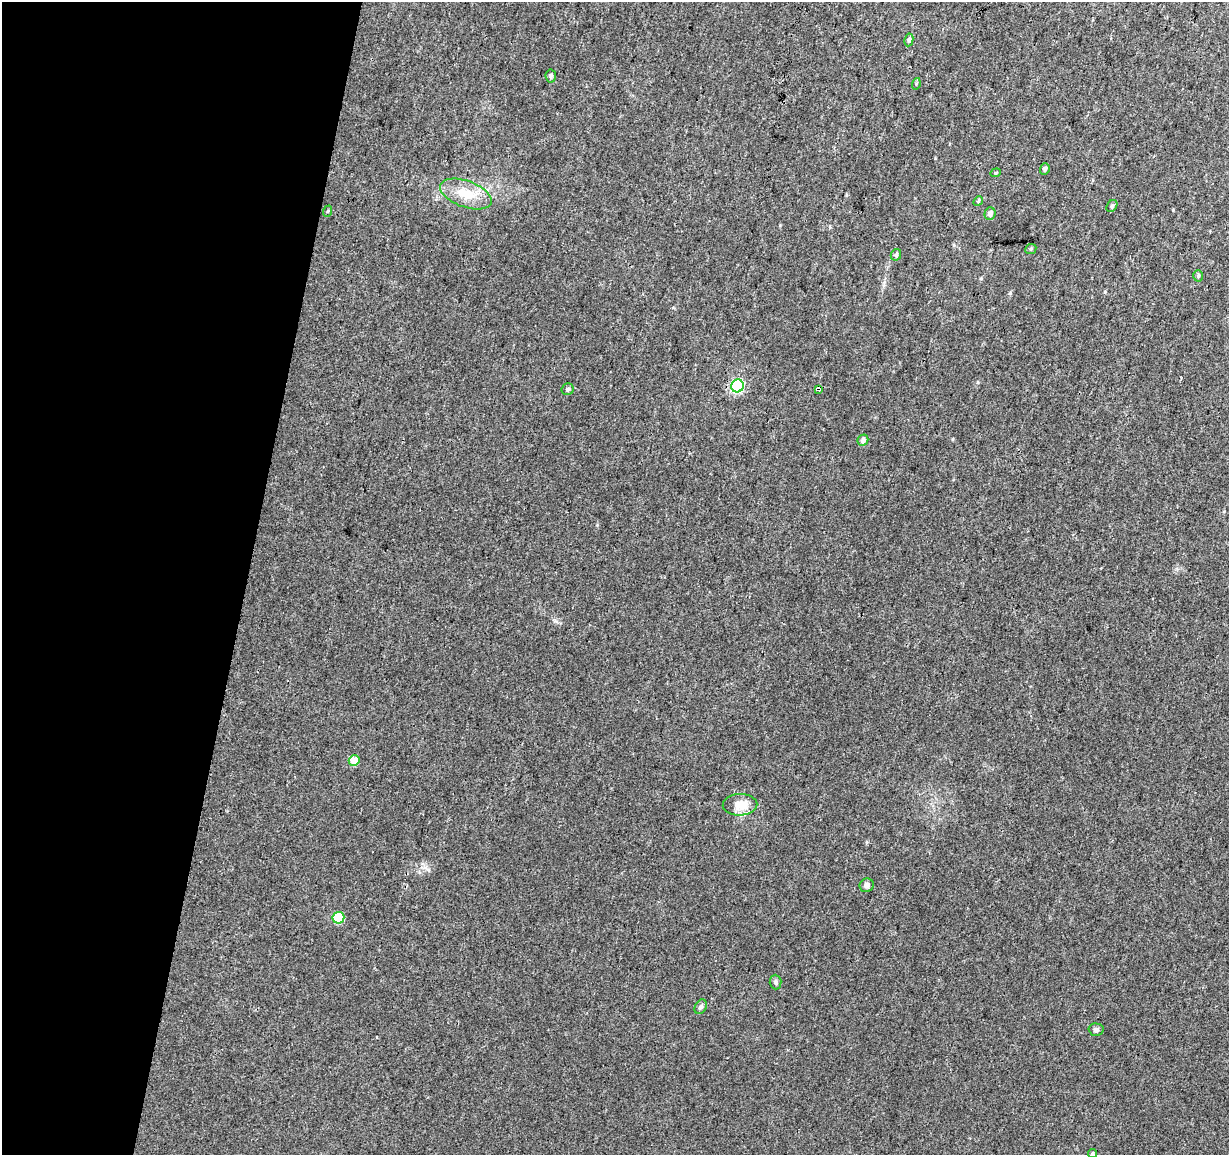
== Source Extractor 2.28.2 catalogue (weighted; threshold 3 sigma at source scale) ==
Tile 9 of 4 x 4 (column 1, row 3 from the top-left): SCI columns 10-1236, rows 1438-2590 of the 4918 x 5121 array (HDU 1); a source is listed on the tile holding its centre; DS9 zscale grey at full resolution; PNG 1231 x 1157 px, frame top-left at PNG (2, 2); each listed source drawn as its Kron ellipse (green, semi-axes under 4 px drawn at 4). Shown black and unused: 20% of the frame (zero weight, under 3 of 4 exposures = <1% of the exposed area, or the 3 px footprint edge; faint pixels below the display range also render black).
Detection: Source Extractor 2.28.2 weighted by HDU 2 'WHT'; one run over the whole footprint, this tile lists its part. Background 0.0277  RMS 0.0038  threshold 0.0169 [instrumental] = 3 sigma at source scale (4.5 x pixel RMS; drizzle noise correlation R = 1.50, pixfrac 1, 0.0396/0.0396 arcsec/px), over >= 5 px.
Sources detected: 25; all 25 listed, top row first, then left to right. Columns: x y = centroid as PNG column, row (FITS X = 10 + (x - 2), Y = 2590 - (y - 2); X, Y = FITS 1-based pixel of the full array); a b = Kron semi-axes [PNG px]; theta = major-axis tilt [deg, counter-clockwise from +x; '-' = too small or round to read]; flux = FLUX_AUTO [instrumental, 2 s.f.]
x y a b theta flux
909 40 6 4 81 0.98
551 76 6 5 - 0.82
916 84 6 3 73 0.46
1045 169 6 5 - 0.96
996 173 5 4 - 0.45
466 194 27 13 -20 9.5
978 201 5 4 - 0.49
1112 206 6 5 - 0.83
328 211 6 3 71 0.4
990 214 6 5 - 1.5
1031 249 6 5 - 0.59
896 255 6 5 - 0.8
1198 276 5 4 - 0.6
737 386 6 6 - 55
568 389 6 6 - 0.81
818 389 4 3 - 9.6
863 440 6 5 - 1.5
354 761 5 5 - 7.8
740 805 17 10 2 6.4
867 885 7 6 - 1.3
338 918 6 5 - 17
776 982 7 6 - 0.88
701 1007 8 5 61 0.89
1096 1030 7 6 - 1.1
1092 1153 4 4 - 0.51
Overlapping masked pixels (flux is a lower limit): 1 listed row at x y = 818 389
Isophote crosses this tile's border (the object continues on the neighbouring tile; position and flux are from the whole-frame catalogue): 1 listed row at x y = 1092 1153
Unlisted compact peaks at least as high as the median listed source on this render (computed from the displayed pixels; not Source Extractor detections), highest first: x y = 1010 293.